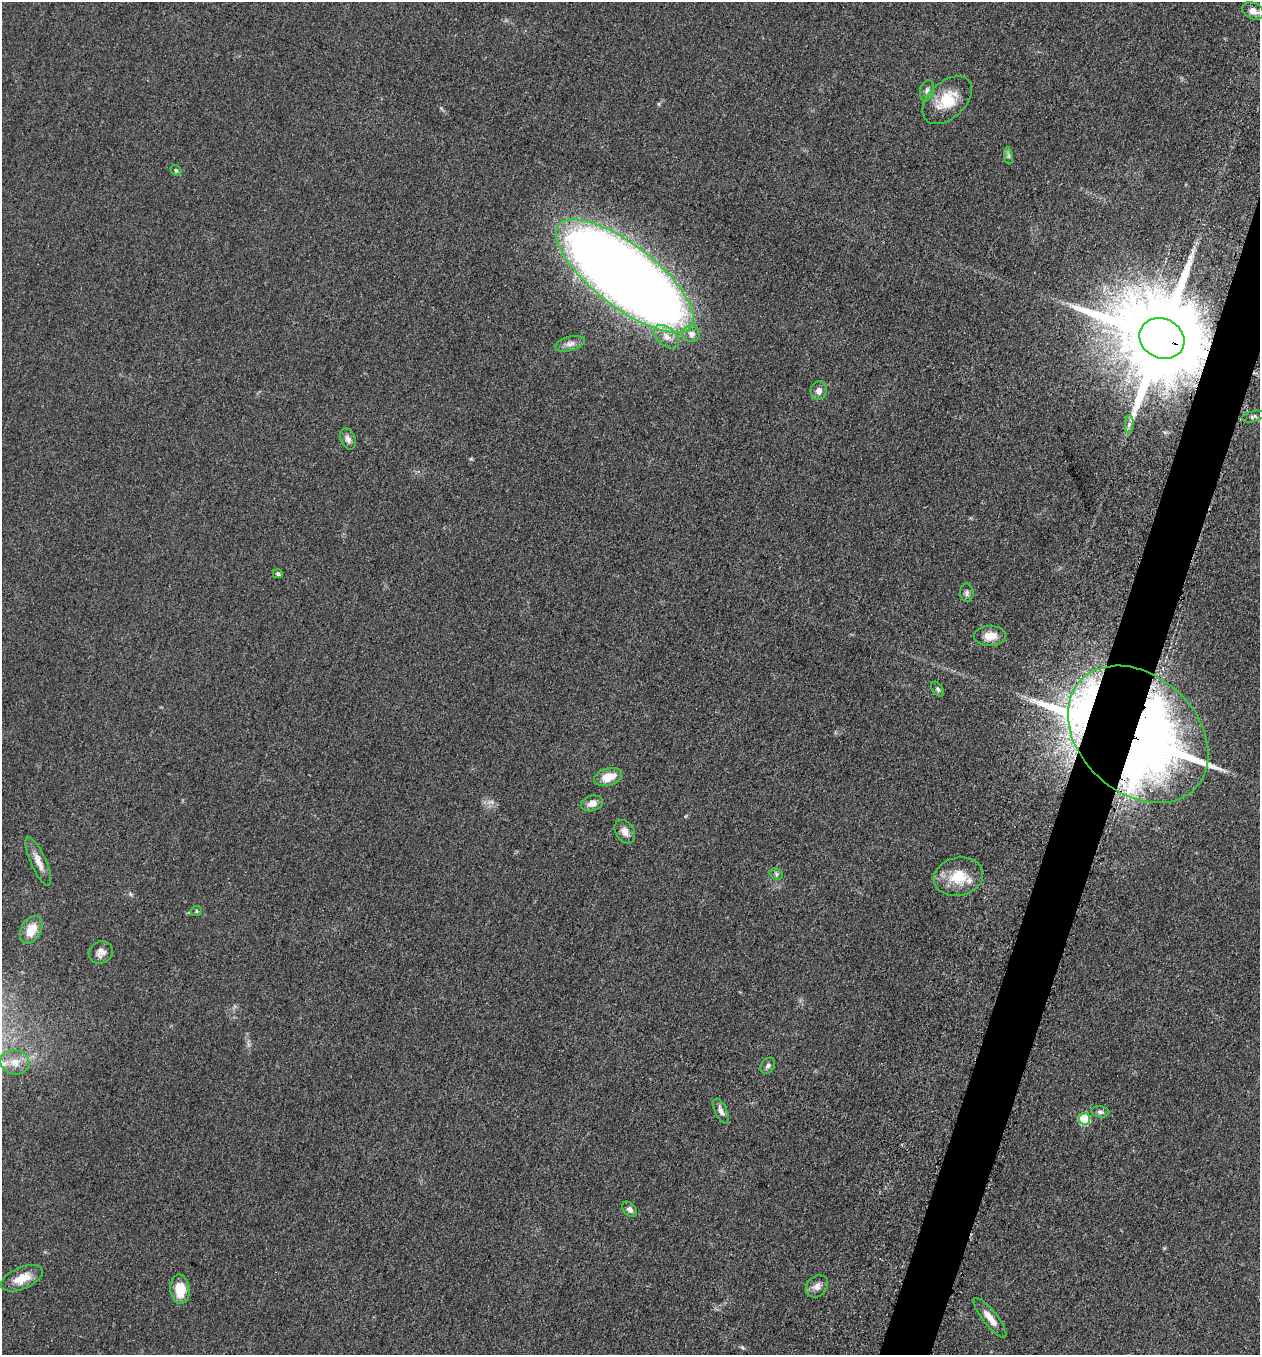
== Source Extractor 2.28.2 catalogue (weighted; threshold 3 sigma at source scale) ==
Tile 10 of 4 x 4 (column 2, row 3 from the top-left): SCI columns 1455-2712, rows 1371-2723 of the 5506 x 5462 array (HDU 1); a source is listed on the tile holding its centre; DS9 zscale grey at full resolution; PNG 1262 x 1357 px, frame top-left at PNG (2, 2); each listed source drawn as its Kron ellipse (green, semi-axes under 4 px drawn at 4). Shown black and unused: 3% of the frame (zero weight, under 3 of 5 exposures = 4% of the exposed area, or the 3 px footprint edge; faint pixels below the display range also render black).
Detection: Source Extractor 2.28.2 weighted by HDU 2 'WHT'; one run over the whole footprint, this tile lists its part. Background 0.0602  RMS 0.0063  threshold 0.0282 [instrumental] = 3 sigma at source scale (4.5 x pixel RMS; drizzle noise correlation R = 1.50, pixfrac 1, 0.05/0.05 arcsec/px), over >= 5 px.
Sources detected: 41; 1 inside a brighter object's white glare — neither listed nor drawn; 2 inside a brighter listed object's ellipse — not listed separately; the other 38 listed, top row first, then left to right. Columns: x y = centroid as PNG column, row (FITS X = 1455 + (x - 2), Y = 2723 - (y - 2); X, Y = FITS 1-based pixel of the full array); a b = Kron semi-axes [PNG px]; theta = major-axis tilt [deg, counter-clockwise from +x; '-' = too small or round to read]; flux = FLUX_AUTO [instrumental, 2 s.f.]
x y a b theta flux
1253 11 11 8 -25 4.7
927 90 10 7 75 2.4
947 100 29 18 43 18
1008 156 9 4 -82 1.3
176 170 6 4 -42 0.92
625 276 83 31 -38 1100
691 334 9 8 - 3.9
666 337 15 9 -40 6.1
1162 338 23 19 -26 14000
570 344 15 7 14 3.9
819 391 9 8 - 3.7
1253 417 11 5 14 1.5
1129 424 9 3 85 1.8
348 439 11 7 -67 3.2
278 574 5 4 - 1.4
967 593 9 7 -85 1.9
990 636 16 10 1 7.5
938 689 8 5 -53 1.4
1138 734 79 58 -43 1000
608 777 14 8 16 10
592 803 11 7 15 4.4
625 832 12 9 -57 4.7
38 861 26 7 -66 6.3
776 874 7 5 -24 1.3
958 877 25 19 12 18
196 911 6 5 - 0.9
31 930 15 10 61 12
101 952 12 10 32 4
15 1062 14 12 -11 7.8
768 1066 9 6 52 1.9
721 1111 13 6 -65 3.3
1100 1112 9 5 -8 1.7
1084 1119 6 5 - 36
630 1209 9 6 -47 2.6
22 1278 22 10 23 10
817 1286 12 9 44 3.8
180 1289 15 9 -86 14
990 1318 24 7 -52 7.1
Overlapping masked pixels (flux is a lower limit): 2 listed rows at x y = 1162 338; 1138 734